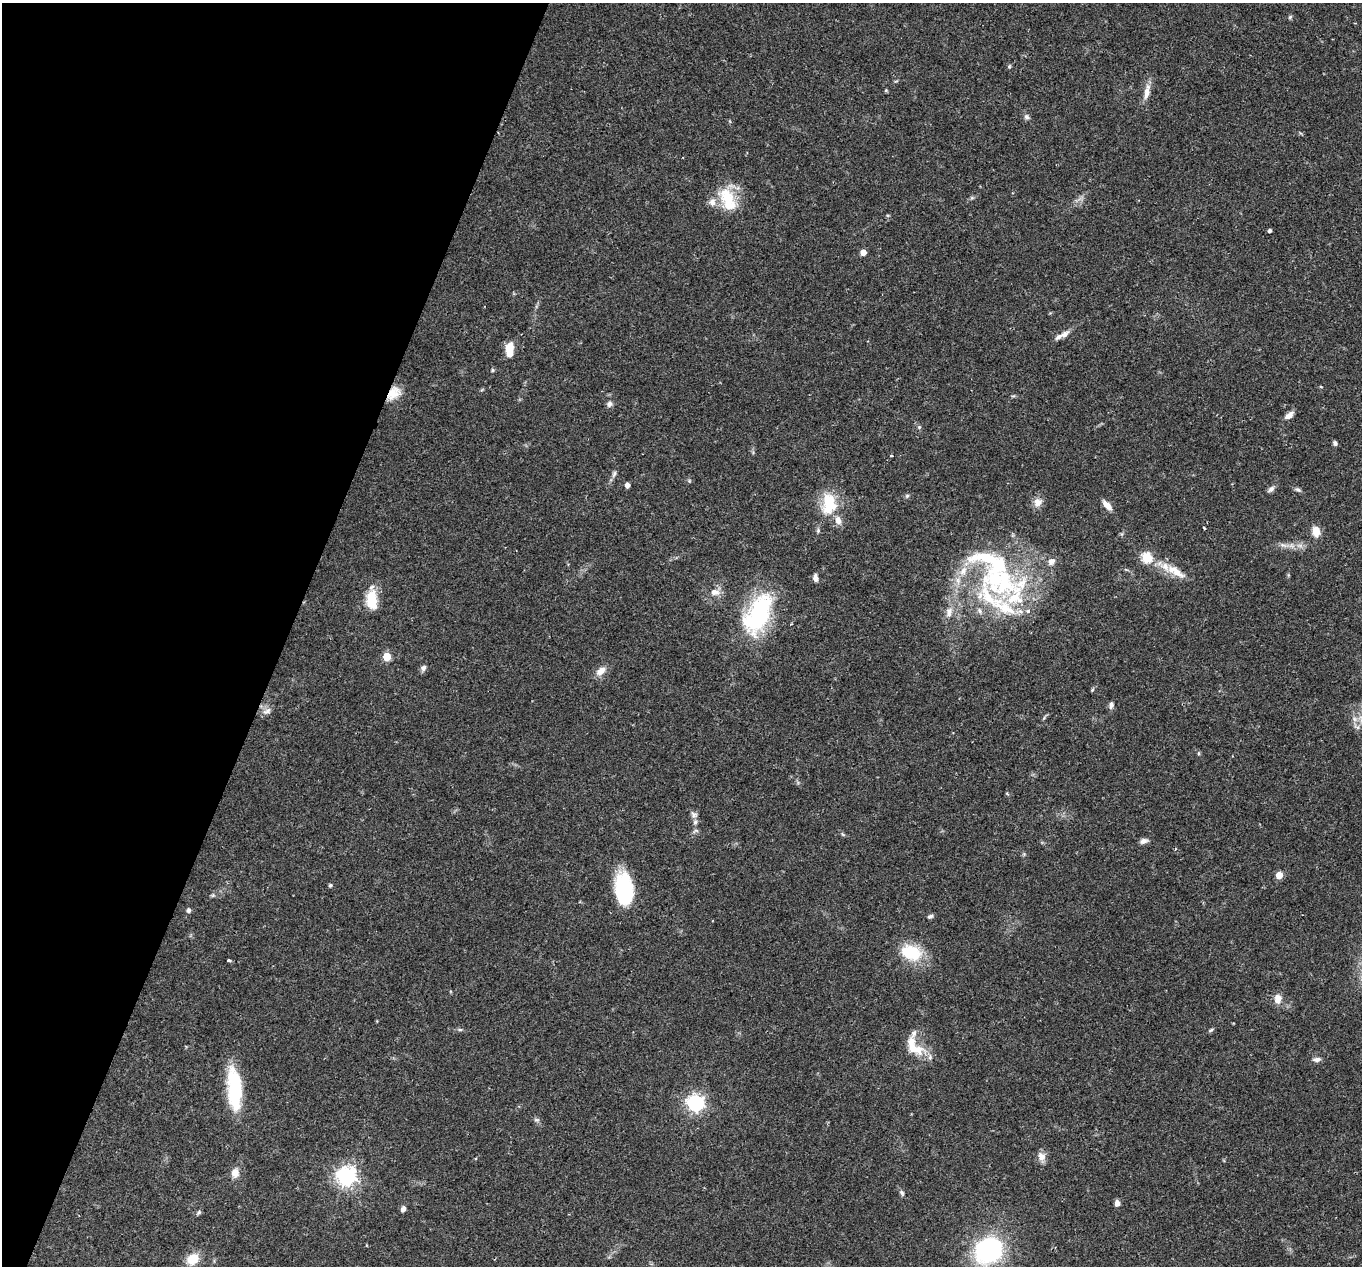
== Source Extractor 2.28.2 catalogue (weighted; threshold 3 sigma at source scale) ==
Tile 9 of 4 x 4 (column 1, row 3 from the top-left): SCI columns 4-1363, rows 1531-2794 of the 5444 x 5458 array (HDU 1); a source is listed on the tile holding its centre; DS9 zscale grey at full resolution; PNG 1364 x 1268 px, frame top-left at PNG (2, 3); no overlay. Shown black and unused: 21% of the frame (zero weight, under 2 of 3 exposures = <1% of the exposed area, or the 3 px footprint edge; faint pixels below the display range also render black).
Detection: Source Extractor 2.28.2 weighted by HDU 2 'WHT'; one run over the whole footprint, this tile lists its part. Background 0.0311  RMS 0.0038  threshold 0.0171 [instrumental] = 3 sigma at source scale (4.5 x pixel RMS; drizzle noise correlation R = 1.50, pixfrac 1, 0.05/0.05 arcsec/px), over >= 5 px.
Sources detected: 87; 2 inside a brighter object's white glare — not listed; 10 inside a brighter listed object's ellipse — not listed separately; the other 75 listed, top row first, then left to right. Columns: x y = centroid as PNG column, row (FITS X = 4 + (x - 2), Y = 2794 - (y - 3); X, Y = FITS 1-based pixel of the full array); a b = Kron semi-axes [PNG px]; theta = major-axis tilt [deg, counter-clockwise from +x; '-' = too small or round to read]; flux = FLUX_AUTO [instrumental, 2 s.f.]
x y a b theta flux
1290 17 6 5 - 0.56
886 90 5 4 - 0.45
1147 92 20 7 78 3.7
1027 117 8 7 - 1
728 199 35 18 -64 13
1270 231 4 3 - 0.89
863 252 5 4 - 3.7
1064 334 15 7 33 2.2
509 350 16 8 88 6
492 370 6 4 -90 0.49
1321 387 4 3 - 0.37
394 393 19 13 44 5.8
609 404 8 7 - 1.3
1289 416 12 6 36 2.3
919 427 6 5 - 0.56
1335 443 6 5 - 0.93
891 456 4 3 - 0.3
614 474 10 5 65 1
627 485 4 4 - 2.2
1271 489 9 6 40 1.3
1298 490 8 5 -24 0.89
907 496 6 5 - 0.63
1037 502 13 11 59 2.8
829 504 28 18 -90 14
1107 505 14 6 -47 2.9
1204 528 4 2 - 0.36
818 531 6 5 - 0.65
1316 531 10 7 -77 4.8
1283 545 11 6 -14 1.7
1147 557 5 5 - 28
1051 561 10 7 34 1.9
1175 571 40 10 -29 7.8
815 578 8 5 -78 1.7
996 579 40 35 -67 44
715 592 13 8 -6 2.9
372 600 19 10 -87 12
1028 611 6 5 - 0.86
949 612 15 9 82 3
758 614 53 26 64 40
387 657 5 5 - 12
423 668 8 7 - 1.3
601 671 15 9 39 3
1092 690 6 3 71 0.45
1111 705 9 6 78 1.2
267 711 13 7 29 1.9
1199 753 6 4 -90 0.45
694 814 9 7 -27 1.3
695 822 6 6 - 0.86
842 834 6 4 -70 0.49
1143 841 9 6 18 1.5
1279 875 5 4 - 8.5
330 885 4 4 - 0.73
624 889 30 16 -83 29
213 895 6 5 - 0.61
189 910 7 5 89 0.82
930 916 7 5 13 0.94
911 953 28 19 -19 14
229 960 4 3 - 0.8
1278 999 12 9 82 3.1
460 1030 6 4 0 0.59
1211 1030 8 4 36 0.58
913 1047 29 16 -48 9.9
1316 1059 10 5 3 1.4
235 1091 47 17 -86 24
696 1103 6 6 - 140
537 1120 7 5 -1 0.85
1041 1157 12 9 -73 2.6
235 1173 10 8 84 3.2
346 1176 7 7 - 220
902 1193 8 6 -64 0.83
1117 1203 7 5 -88 1.6
403 1209 7 5 60 1.2
199 1212 7 5 45 0.73
988 1250 17 15 21 81
193 1259 15 11 36 6.7
Overlapping masked pixels (flux is a lower limit): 1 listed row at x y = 394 393